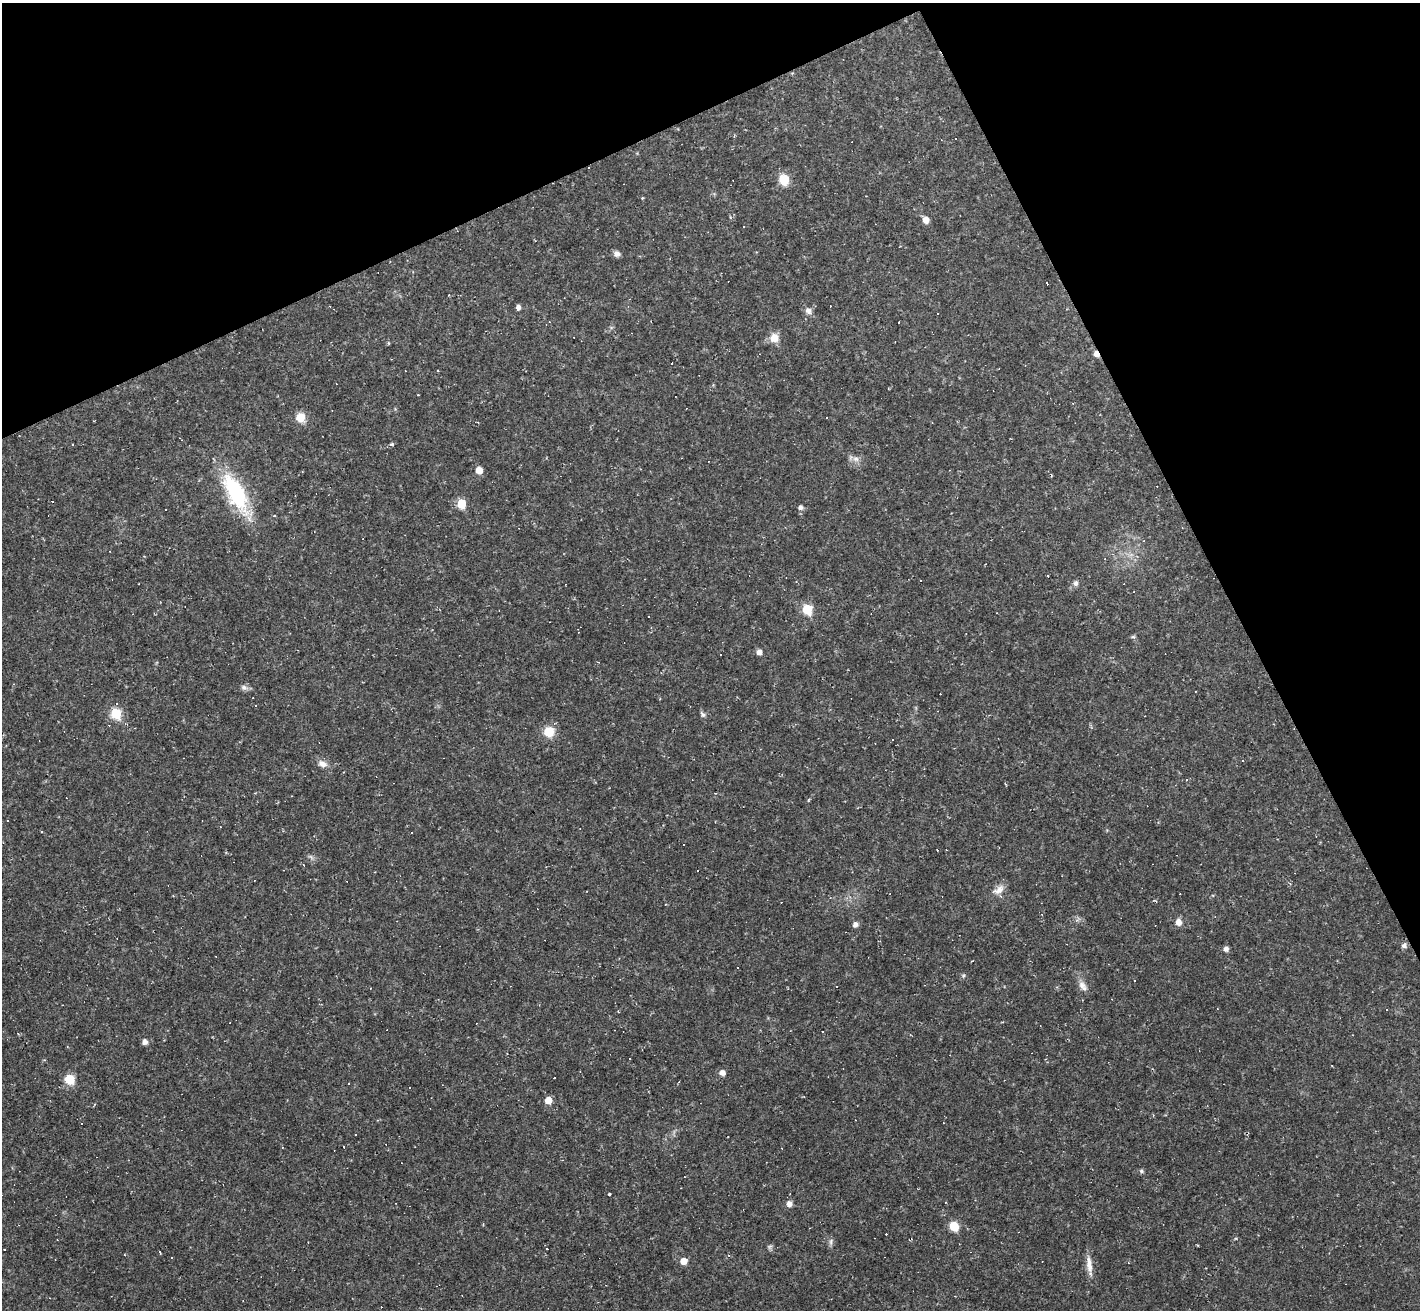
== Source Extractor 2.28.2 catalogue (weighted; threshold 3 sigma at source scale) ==
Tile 3 of 4 x 4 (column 3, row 1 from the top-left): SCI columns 2839-4256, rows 4206-5513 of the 5675 x 5664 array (HDU 1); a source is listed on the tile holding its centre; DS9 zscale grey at full resolution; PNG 1422 x 1312 px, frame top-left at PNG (2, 3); no overlay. Shown black and unused: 24% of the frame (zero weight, under 2 of 3 exposures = <1% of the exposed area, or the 3 px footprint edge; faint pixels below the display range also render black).
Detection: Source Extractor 2.28.2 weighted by HDU 2 'WHT'; one run over the whole footprint, this tile lists its part. Background 0.0411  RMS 0.0068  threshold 0.0304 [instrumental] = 3 sigma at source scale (4.5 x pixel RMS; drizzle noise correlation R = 1.50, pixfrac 1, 0.05/0.05 arcsec/px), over >= 5 px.
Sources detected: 119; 53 cosmic-ray / hot-pixel residue — not listed; the other 66 listed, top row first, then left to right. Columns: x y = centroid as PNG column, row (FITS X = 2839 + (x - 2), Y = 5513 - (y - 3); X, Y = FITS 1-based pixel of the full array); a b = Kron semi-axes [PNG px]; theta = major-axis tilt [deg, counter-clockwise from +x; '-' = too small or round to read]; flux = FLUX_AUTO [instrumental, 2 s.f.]
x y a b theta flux
784 179 8 7 - 18
642 198 5 3 - 0.61
926 220 6 6 - 5
743 227 3 3 - 9.2
617 254 7 7 - 3
1046 283 4 2 - 1.8
518 307 6 5 - 2.4
808 311 10 8 -58 3
937 314 3 2 - 0.55
549 322 3 2 - 0.42
774 338 9 9 - 8.5
388 343 5 3 - 0.74
1096 354 6 5 - 4.9
1073 403 3 2 - 0.47
300 417 8 8 - 11
72 444 3 3 - 1.5
856 459 8 8 - 3.2
479 470 6 6 - 6.7
235 492 44 18 -63 60
461 503 6 5 - 22
800 507 6 6 - 2
274 515 3 3 - 1.8
1144 541 3 3 - 0.61
920 580 2 2 - 0.52
1076 583 8 6 89 1.9
807 609 6 6 - 31
132 614 3 2 - 0.47
648 617 3 3 - 0.91
1133 637 6 4 -17 0.97
759 652 6 6 - 3.1
244 688 9 7 -25 2.4
256 705 3 2 - 0.51
116 713 6 6 - 37
703 714 9 5 -56 1.6
549 731 7 7 - 21
322 764 13 8 -20 4.4
1186 780 3 2 - 0.5
220 827 3 2 - 0.9
42 832 3 2 - 0.62
412 832 3 3 - 2.8
998 890 17 9 28 5.4
1179 922 8 7 - 4.1
855 924 7 6 - 2.6
1404 946 7 7 - 2.2
1226 949 6 6 - 2.2
738 967 3 3 - 12
1082 985 12 10 81 4.4
1387 1010 3 2 - 0.64
145 1042 6 6 - 3
722 1073 7 6 - 3
70 1079 8 8 - 15
679 1082 4 2 - 0.5
548 1100 5 5 - 8.2
82 1123 3 2 - 1.1
356 1135 2 2 - 0.56
1141 1171 7 4 -28 1.2
945 1202 4 2 - 0.48
789 1204 7 7 - 3.2
954 1226 7 6 - 16
1018 1232 2 2 - 0.35
831 1242 9 4 82 1.7
770 1246 7 4 19 1.1
160 1252 3 2 - 0.95
172 1257 3 2 - 0.57
684 1261 5 5 - 8
1089 1265 26 7 -83 6.7
Overlapping masked pixels (flux is a lower limit): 1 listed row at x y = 1096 354
Unlisted compact peaks at least as high as the median listed source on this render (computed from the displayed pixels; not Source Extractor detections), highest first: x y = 609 1194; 392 444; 964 975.